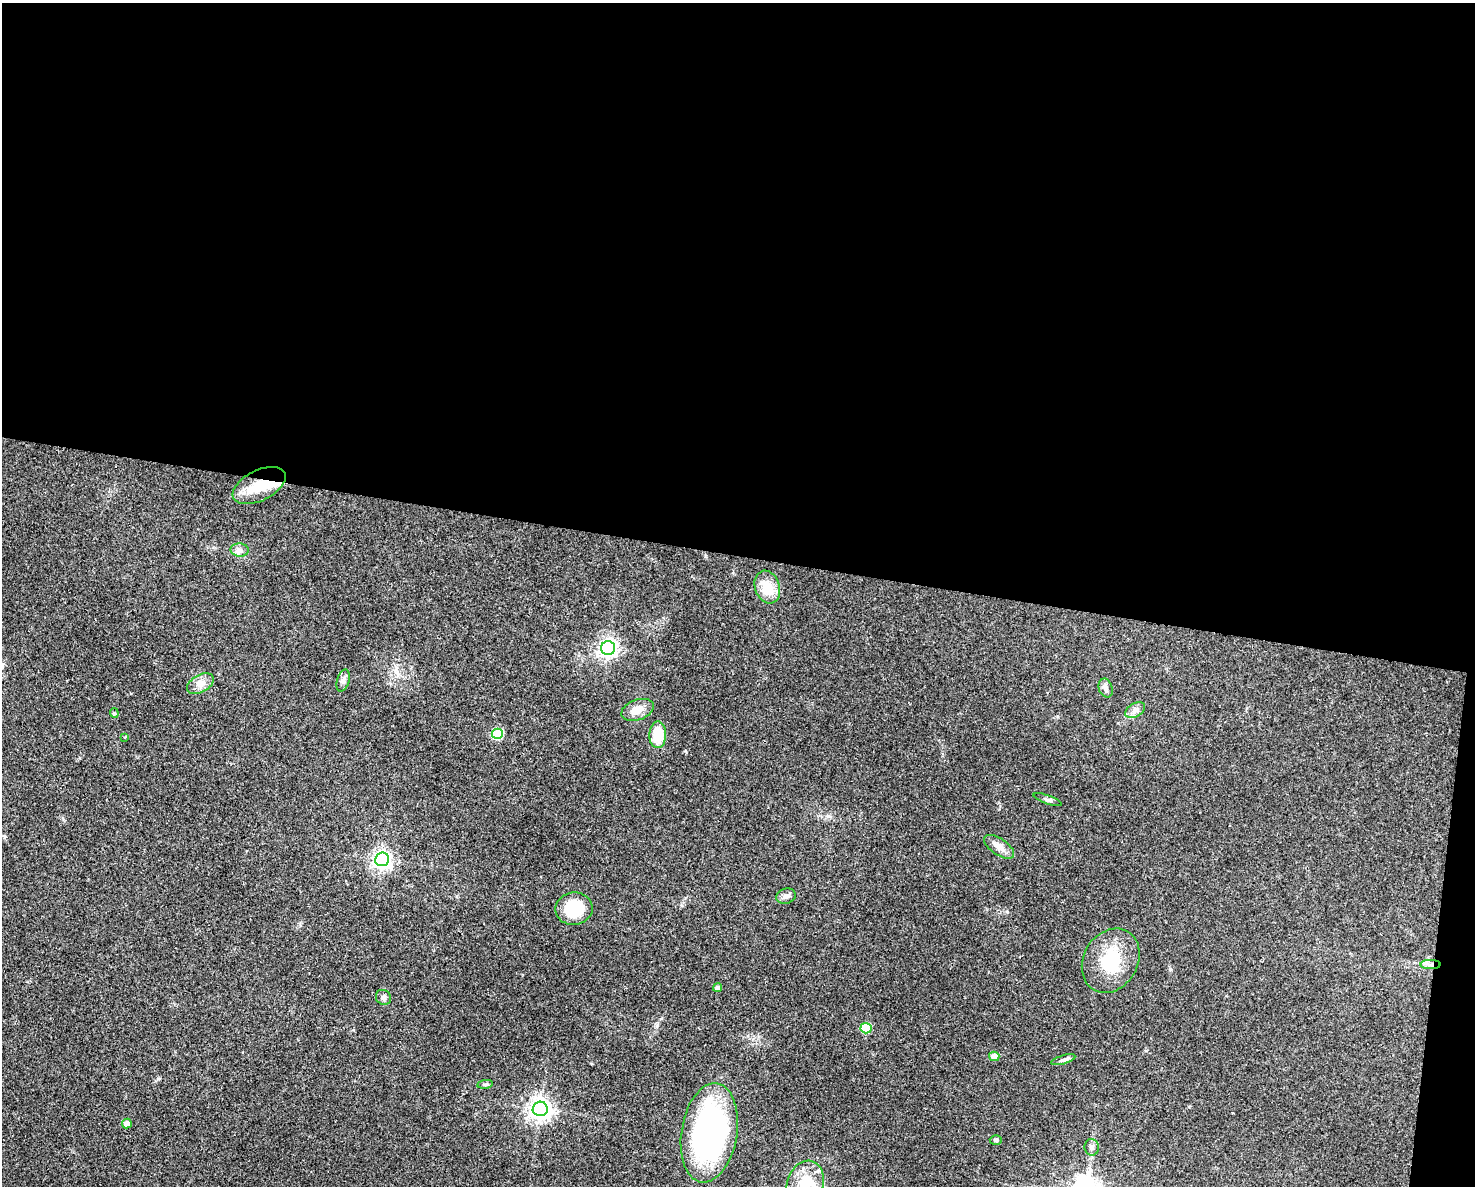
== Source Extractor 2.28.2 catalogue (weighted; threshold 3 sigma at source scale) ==
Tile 3 of 3 x 4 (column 3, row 1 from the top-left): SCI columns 3175-4647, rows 3553-4736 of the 4759 x 4740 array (HDU 1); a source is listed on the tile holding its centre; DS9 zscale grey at full resolution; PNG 1477 x 1188 px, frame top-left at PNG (2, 3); each listed source drawn as its Kron ellipse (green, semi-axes under 4 px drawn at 4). Shown black and unused: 48% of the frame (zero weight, under 3 of 4 exposures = <1% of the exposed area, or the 3 px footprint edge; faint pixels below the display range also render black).
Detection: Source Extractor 2.28.2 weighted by HDU 2 'WHT'; one run over the whole footprint, this tile lists its part. Background 0.0622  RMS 0.0051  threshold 0.023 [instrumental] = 3 sigma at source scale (4.5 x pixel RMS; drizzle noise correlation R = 1.50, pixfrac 1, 0.05/0.05 arcsec/px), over >= 5 px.
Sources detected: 34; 2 inside a brighter object's white glare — neither listed nor drawn; the other 32 listed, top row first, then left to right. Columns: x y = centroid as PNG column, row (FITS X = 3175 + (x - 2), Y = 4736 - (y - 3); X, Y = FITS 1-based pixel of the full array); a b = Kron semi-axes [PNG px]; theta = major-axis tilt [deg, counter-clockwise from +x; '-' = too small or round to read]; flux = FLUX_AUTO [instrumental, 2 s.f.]
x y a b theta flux
259 485 29 15 27 16
240 550 9 6 -4 2.2
767 587 17 12 -71 10
608 648 7 7 - 250
343 680 11 6 74 2
200 684 14 8 29 3.8
1106 688 9 7 -73 1.9
637 710 17 10 19 6
1135 710 11 6 31 2.4
114 713 4 4 - 0.6
498 734 5 5 - 32
658 735 13 8 88 13
125 737 3 3 - 0.32
1048 800 15 4 -19 1.4
999 847 17 8 -34 4.4
382 859 7 7 - 230
786 896 10 7 16 2
574 909 18 16 8 21
1111 961 34 27 59 24
1431 965 10 4 0 2
718 988 4 4 - 1.9
383 997 8 7 - 1.5
866 1028 5 5 - 25
994 1056 5 4 - 5.2
1063 1060 12 4 16 1.4
485 1084 8 4 8 0.81
540 1109 7 7 - 350
127 1124 5 5 - 4
709 1133 50 28 81 130
996 1140 6 5 - 0.95
1092 1147 8 7 - 1.6
805 1184 23 18 71 14
Overlapping masked pixels (flux is a lower limit): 2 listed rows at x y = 259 485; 1431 965
Isophote crosses this tile's border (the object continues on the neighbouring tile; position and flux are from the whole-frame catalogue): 1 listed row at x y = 805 1184
Unlisted compact peaks at least as high as the median listed source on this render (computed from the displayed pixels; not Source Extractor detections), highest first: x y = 685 751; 657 1025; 1170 969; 63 819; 1057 716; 1007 912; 685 898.